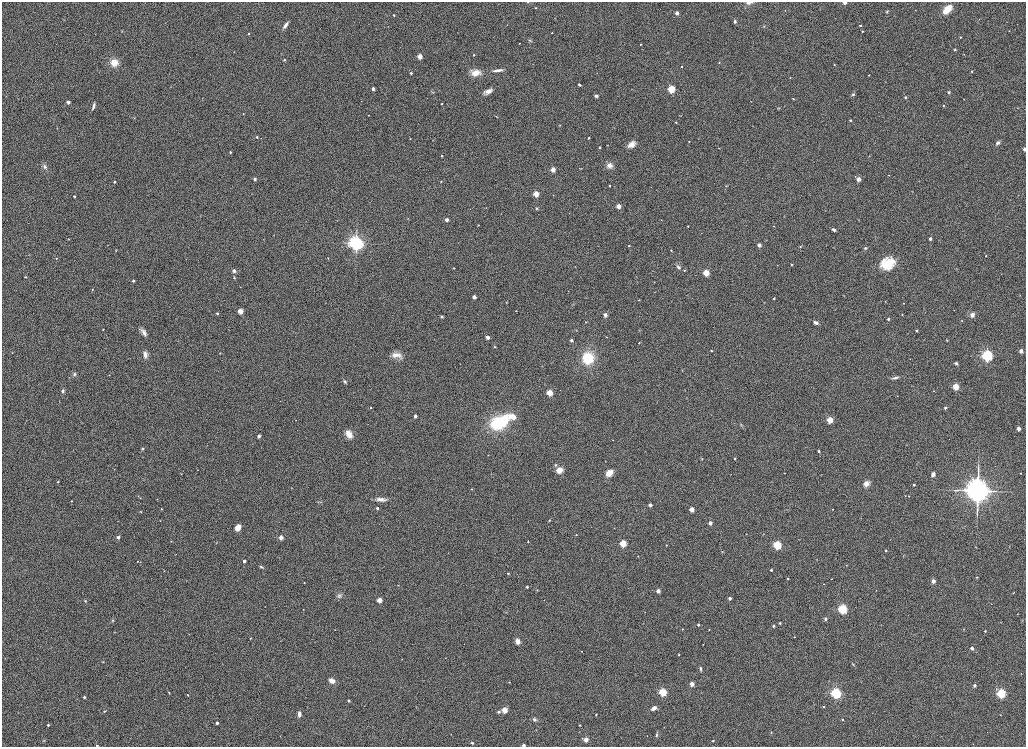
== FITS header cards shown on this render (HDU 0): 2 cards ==
NAXIS1  =                 2048
NAXIS2  =                 1489

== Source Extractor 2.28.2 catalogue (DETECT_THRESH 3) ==
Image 2048 x 1489 px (HDU 0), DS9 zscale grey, zoomed out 1/2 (1 PNG px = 2 x 2 image px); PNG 1028 x 749 px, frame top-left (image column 1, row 1489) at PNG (2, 2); no overlay
Background 1150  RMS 5.6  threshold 16.8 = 3 sigma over >= 5 px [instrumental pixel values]
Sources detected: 331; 2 cannot appear on this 1/2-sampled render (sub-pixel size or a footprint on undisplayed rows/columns) and are not listed; the other 329 listed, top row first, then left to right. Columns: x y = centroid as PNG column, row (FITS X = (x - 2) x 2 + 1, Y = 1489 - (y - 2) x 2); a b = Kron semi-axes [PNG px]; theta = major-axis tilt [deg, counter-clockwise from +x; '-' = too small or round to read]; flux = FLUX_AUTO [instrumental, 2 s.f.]
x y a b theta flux
527 2 3 2 - 510
844 2 2 2 - 10000
749 3 8 3 3 3300
535 8 3 2 - 880
947 9 11 6 47 18000
785 10 2 1 - 260
887 11 3 3 - 1200
677 13 2 2 - 9100
394 15 3 2 - 950
735 21 4 3 - 2300
285 25 8 3 54 5000
860 25 2 2 - 2300
388 26 2 1 - 270
764 26 4 4 - 1100
122 31 3 2 - 430
862 31 2 2 - 1400
1009 31 2 1 - 600
552 33 2 2 - 680
249 34 2 2 - 1000
960 37 3 2 - 780
530 40 5 4 - 1400
519 43 2 2 - 560
640 44 2 2 - 1000
955 50 3 3 - 1200
667 52 3 3 - 630
964 54 2 2 - 370
474 55 3 3 - 840
420 56 3 3 - 25000
284 60 4 3 - 1300
114 62 6 6 - 17000
719 62 4 3 - 1000
834 64 3 2 - 600
682 67 2 2 - 1400
497 70 13 3 7 4900
972 71 3 2 - 940
411 73 2 2 - 2100
476 73 9 6 -1 15000
869 75 2 2 - 460
790 78 3 2 - 760
579 85 3 2 - 1700
373 89 2 2 - 8700
671 89 3 3 - 92000
488 91 10 5 25 7400
433 92 4 2 - 870
949 92 4 3 - 1500
853 94 5 3 - 1900
596 96 4 4 - 2400
905 97 4 4 - 1700
793 99 3 2 - 680
964 99 3 2 - 430
751 101 2 2 - 380
68 102 2 2 - 8500
442 104 2 2 - 1300
93 106 7 3 74 3800
943 106 3 2 - 940
779 108 4 3 - 850
243 114 2 2 - 610
680 116 4 2 - 490
496 117 3 2 - 460
850 120 4 3 - 1100
676 122 2 2 - 1500
560 125 3 2 - 550
57 128 3 2 - 570
257 137 2 2 - 2100
589 138 2 2 - 1600
410 139 2 2 - 600
433 140 2 2 - 390
689 141 2 2 - 1100
998 143 5 3 - 3200
632 144 9 6 31 8200
607 145 2 2 - 430
600 147 3 2 - 1700
718 148 2 2 - 400
1024 149 4 3 - 2500
230 152 2 2 - 1800
441 156 2 2 - 2100
869 156 3 3 - 690
610 165 7 5 -59 8200
44 166 7 5 -77 3600
553 169 3 2 - 20000
889 175 3 2 - 580
255 179 2 2 - 4300
858 179 2 2 - 16000
114 182 2 2 - 2100
441 182 3 2 - 620
610 185 3 3 - 1000
726 186 4 3 - 1100
536 194 3 3 - 36000
553 195 2 1 - 340
74 196 2 2 - 2900
618 206 2 2 - 19000
486 208 2 1 - 260
537 208 4 3 - 1200
408 219 3 3 - 760
447 220 2 2 - 9800
858 220 4 2 - 580
306 221 2 1 - 250
478 225 3 3 - 730
688 226 2 2 - 820
774 226 3 2 - 840
834 230 3 2 - 5100
69 239 2 2 - 450
930 239 2 2 - 6900
263 240 2 2 - 410
356 243 6 6 - 240000
108 245 3 2 - 360
759 245 2 2 - 11000
629 246 2 2 - 1600
800 247 3 3 - 850
865 248 4 3 - 1900
671 250 3 2 - 820
116 251 3 2 - 590
29 255 5 2 - 820
986 256 2 2 - 810
56 258 2 2 - 1200
328 258 3 2 - 590
888 263 14 11 25 42000
791 264 3 2 - 1100
777 265 2 2 - 390
678 267 7 4 -52 2900
454 268 2 2 - 970
684 270 3 3 - 830
234 271 2 2 - 9100
706 273 3 3 - 55000
25 277 3 2 - 830
234 278 3 3 - 930
133 281 2 2 - 4000
92 290 3 2 - 900
1020 295 3 2 - 350
474 297 2 2 - 11000
774 298 2 2 - 1500
639 300 3 2 - 760
506 302 3 2 - 570
904 303 2 2 - 420
240 311 3 3 - 31000
516 311 2 2 - 510
217 313 2 2 - 2700
902 314 2 2 - 750
605 315 6 4 88 3100
972 315 5 5 - 6100
442 317 2 2 - 3600
888 319 2 2 - 3000
585 322 2 2 - 520
816 323 5 3 - 5900
103 329 2 2 - 870
576 330 4 3 - 950
917 330 3 3 - 1300
144 332 10 5 -58 5700
487 337 3 3 - 4000
607 337 2 2 - 490
571 340 2 2 - 5500
947 340 3 3 - 820
639 342 4 3 - 900
494 347 3 3 - 1100
711 351 3 3 - 910
1021 351 2 2 - 11000
12 353 3 2 - 430
220 353 3 3 - 590
145 355 9 5 -87 5200
396 355 14 7 -5 9900
987 356 5 5 - 150000
588 358 9 9 - 55000
910 359 2 2 - 430
956 363 2 2 - 4800
682 370 3 2 - 470
75 374 6 5 - 2300
109 375 2 2 - 420
895 378 9 3 15 3400
345 381 5 3 - 1800
956 386 3 3 - 66000
62 391 4 3 - 1900
933 391 2 2 - 510
550 393 3 3 - 55000
897 396 2 2 - 380
371 408 2 2 - 1300
945 408 2 2 - 3100
415 416 2 2 - 7400
513 417 4 3 - 27000
296 420 2 1 - 270
504 420 9 7 69 43000
830 420 3 3 - 53000
497 423 12 11 - 61000
741 425 7 2 -77 1300
1018 429 2 2 - 14000
349 434 8 5 -62 14000
259 436 4 3 - 2100
613 440 3 2 - 500
143 449 3 3 - 1000
819 451 2 2 - 3300
488 455 2 2 - 390
735 458 2 2 - 2600
702 459 5 3 - 1200
605 461 2 2 - 470
555 465 4 4 - 1500
559 470 6 5 - 11000
181 473 3 2 - 610
609 473 6 4 42 17000
784 473 2 2 - 580
1021 473 2 1 - 590
933 474 4 4 - 4300
58 482 2 2 - 1700
866 484 6 5 - 5900
914 485 2 2 - 2700
291 488 3 2 - 350
472 489 2 2 - 800
978 491 11 10 - 600000
905 496 3 2 - 500
909 496 2 2 - 520
140 498 3 2 - 400
157 499 2 1 - 720
380 499 13 4 1 6900
72 501 2 2 - 760
320 502 4 3 - 1100
650 505 2 2 - 9800
377 508 2 2 - 3600
161 509 2 2 - 940
692 509 3 3 - 23000
833 509 2 2 - 680
140 512 4 3 - 830
549 520 4 3 - 1100
710 523 2 2 - 11000
238 528 6 4 65 9800
614 528 2 2 - 310
746 534 2 1 - 490
763 534 3 2 - 480
576 535 2 2 - 850
118 537 2 2 - 7800
281 537 2 2 - 14000
171 541 2 1 - 410
528 542 2 2 - 1100
216 543 2 2 - 430
623 543 3 3 - 75000
666 545 2 2 - 1000
777 545 3 3 - 140000
976 547 3 2 - 440
886 550 2 2 - 2800
722 551 4 3 - 960
638 556 2 2 - 410
903 556 3 2 - 600
137 561 2 2 - 590
244 561 2 2 - 6400
846 565 3 2 - 700
261 567 5 3 - 2000
771 570 2 2 - 2800
508 573 2 2 - 1900
977 577 2 2 - 1100
788 579 3 2 - 1500
831 579 2 2 - 620
933 581 2 2 - 15000
304 583 2 2 - 650
823 584 2 2 - 610
398 585 2 1 - 380
527 587 2 2 - 2800
537 590 3 2 - 710
876 590 2 2 - 440
658 591 2 2 - 13000
1013 592 4 3 - 800
339 595 8 6 37 3300
730 598 2 2 - 5700
380 600 3 3 - 30000
544 600 2 1 - 350
85 601 3 2 - 1000
991 604 2 1 - 320
303 609 2 2 - 390
843 609 3 3 - 210000
506 612 4 3 - 830
645 612 2 1 - 280
1017 614 3 2 - 650
825 619 3 3 - 2800
113 620 4 3 - 1000
1022 620 3 2 - 720
780 623 3 3 - 1400
698 625 2 2 - 3600
774 626 2 2 - 3400
682 629 2 2 - 1100
964 629 3 2 - 550
335 630 2 2 - 410
709 630 2 2 - 570
985 631 2 2 - 1400
115 632 2 2 - 370
189 634 2 1 - 240
794 637 2 2 - 640
251 638 3 3 - 690
518 641 6 4 -70 7700
703 644 2 2 - 320
972 648 2 2 - 8600
582 651 2 2 - 670
679 655 2 2 - 1000
445 658 2 1 - 250
402 659 2 1 - 450
103 662 4 3 - 900
853 664 6 2 -53 1100
700 669 5 3 - 2300
1021 673 3 2 - 470
332 681 6 4 -20 7200
509 682 2 2 - 590
692 684 3 2 - 20000
974 685 2 2 - 5500
663 692 3 3 - 110000
169 693 3 2 - 780
836 693 4 4 - 200000
1001 693 3 3 - 190000
188 695 3 1 - 770
84 697 2 2 - 2200
349 701 2 2 - 3800
824 706 2 2 - 970
654 708 6 4 32 6000
505 710 3 3 - 44000
105 711 4 2 - 740
499 712 2 2 - 4600
299 714 6 4 85 4400
596 714 3 3 - 920
1000 715 3 2 - 550
534 719 6 4 -37 3300
842 719 2 2 - 2400
217 723 2 2 - 6400
48 725 2 2 - 2600
580 725 2 2 - 990
771 733 3 2 - 710
451 734 2 2 - 440
657 735 8 3 78 2200
647 736 2 1 - 250
44 740 4 2 - 750
586 740 3 2 - 19000
713 741 2 2 - 1500
472 743 4 3 - 1700
973 744 3 2 - 390
97 745 2 2 - 1700
523 745 2 2 - 6800
At the frame edge (FLAGS 8, measured only in part): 6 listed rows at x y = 527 2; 844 2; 749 3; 1024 149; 97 745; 523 745
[2 sub-pixel or undisplayed-footprint detections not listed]